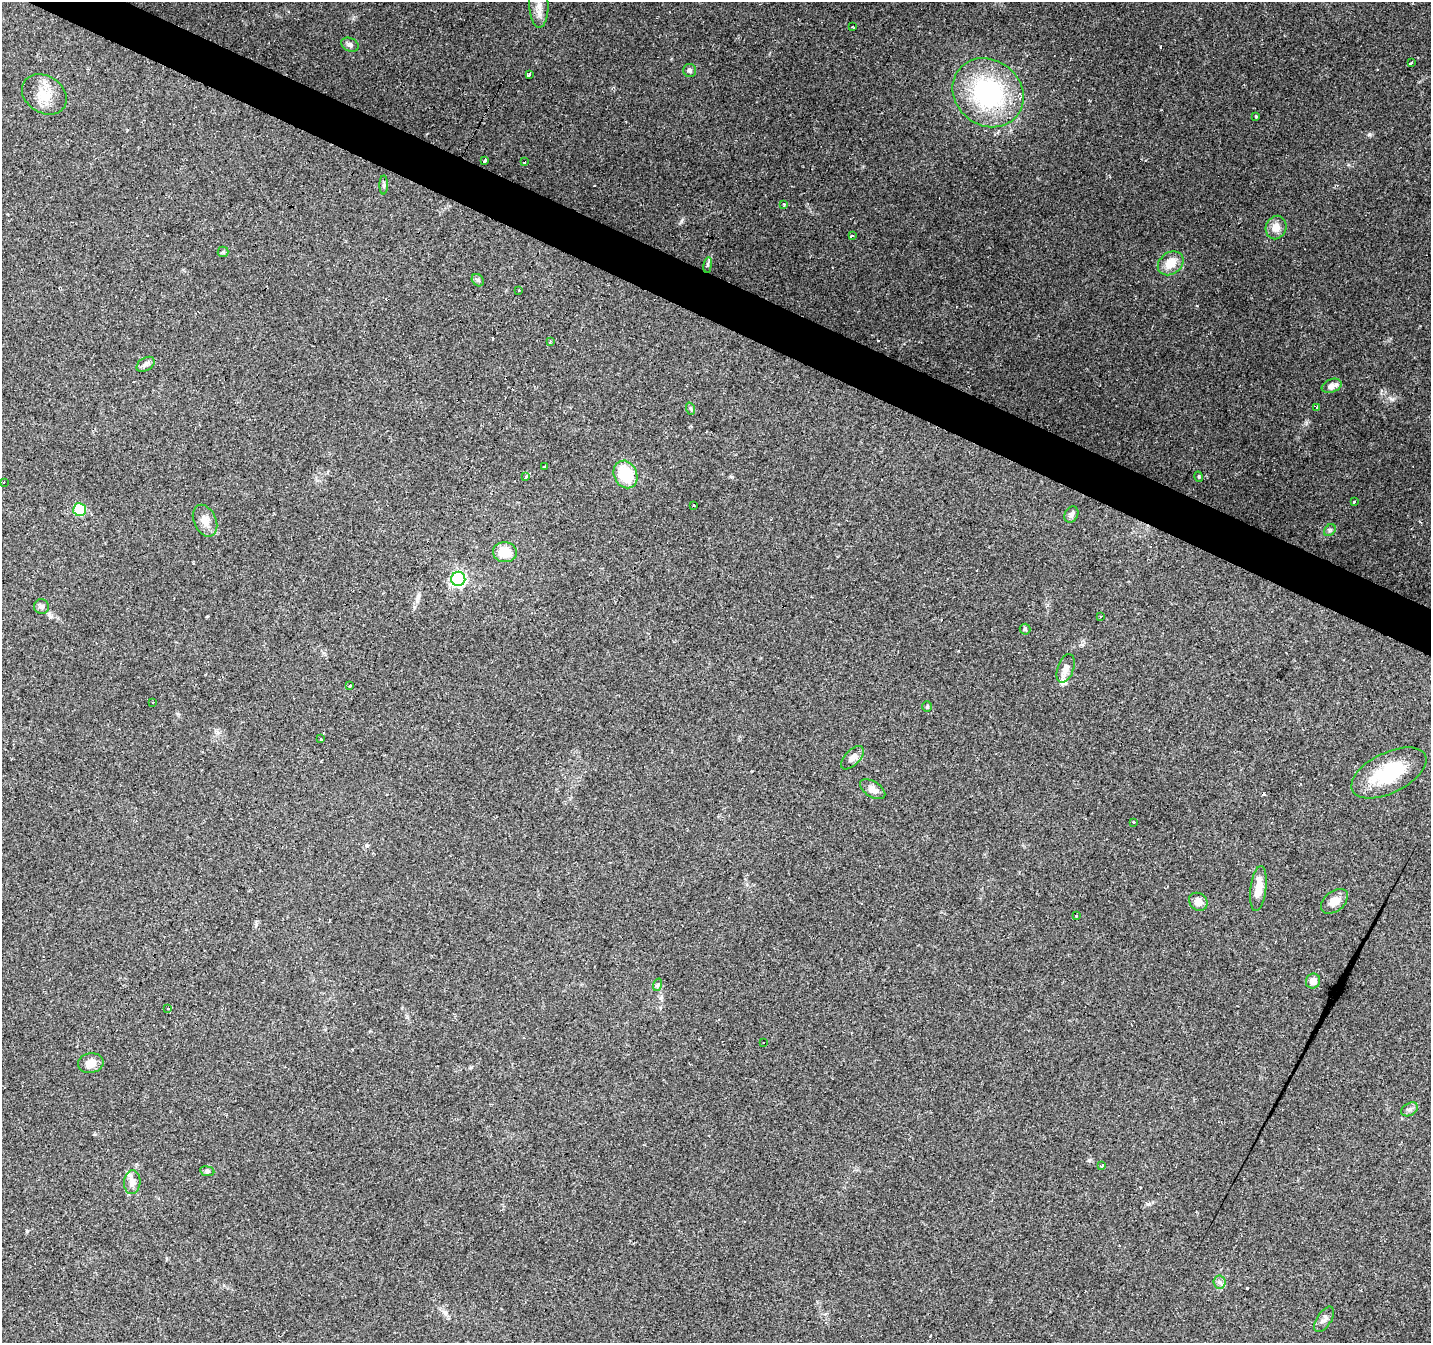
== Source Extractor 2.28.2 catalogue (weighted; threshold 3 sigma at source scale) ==
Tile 11 of 4 x 4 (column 3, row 3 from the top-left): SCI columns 2859-4287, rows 1539-2879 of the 5721 x 5825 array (HDU 1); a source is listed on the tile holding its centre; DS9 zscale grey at full resolution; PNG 1433 x 1345 px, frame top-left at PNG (2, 2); each listed source drawn as its Kron ellipse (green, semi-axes under 4 px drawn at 4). Shown black and unused: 3% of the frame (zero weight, under 2 of 3 exposures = <1% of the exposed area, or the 3 px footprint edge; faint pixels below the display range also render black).
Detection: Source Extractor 2.28.2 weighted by HDU 2 'WHT'; one run over the whole footprint, this tile lists its part. Background 0.132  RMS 0.008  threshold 0.0361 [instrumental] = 3 sigma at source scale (4.5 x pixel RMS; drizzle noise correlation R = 1.50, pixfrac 1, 0.0396/0.0396 arcsec/px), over >= 5 px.
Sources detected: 76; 8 cosmic-ray / hot-pixel residue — neither listed nor drawn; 3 inside a brighter listed object's ellipse — not listed separately; the other 65 listed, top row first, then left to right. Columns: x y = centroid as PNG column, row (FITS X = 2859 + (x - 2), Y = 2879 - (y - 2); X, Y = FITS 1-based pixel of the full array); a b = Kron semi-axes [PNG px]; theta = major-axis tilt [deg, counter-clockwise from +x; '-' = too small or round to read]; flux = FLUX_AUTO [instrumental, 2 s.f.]
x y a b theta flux
539 4 23 9 -88 11
852 27 3 2 - 1
350 45 9 6 -27 2.4
1411 63 3 3 - 1.8
690 70 6 6 - 1.7
529 74 4 3 - 7.1
988 93 37 32 -39 110
44 94 24 18 -33 17
1256 116 3 3 - 5.3
484 160 4 3 - 4.2
525 162 3 3 - 2.4
384 185 9 4 90 1.6
784 204 3 3 - 1.4
1276 228 12 10 69 7.4
852 236 3 3 - 14
223 252 5 5 - 1.1
1171 263 14 11 38 12
708 265 8 4 82 1.2
478 280 7 5 -46 1.5
519 290 3 2 - 1.4
550 341 4 3 - 1
146 364 10 6 32 2.6
1332 386 10 6 22 5.6
1316 407 3 2 - 1.1
691 409 6 4 -71 1.1
545 466 3 3 - 3.9
625 474 14 11 -66 32
525 477 4 3 - 3.6
1199 477 5 3 - 0.81
4 482 3 2 - 1
1354 502 3 3 - 2.2
693 505 3 3 - 2.7
80 510 6 6 - 47
1071 515 8 6 60 2.8
205 521 17 11 -65 7.7
1330 530 7 5 45 1.6
505 552 12 10 -4 17
458 579 7 7 - 130
41 607 7 7 - 2.2
1101 616 3 3 - 1.1
1025 629 5 5 - 1.3
1066 668 15 8 71 5.6
349 686 3 3 - 4
153 702 3 2 - 1.1
927 707 5 4 - 1.1
320 739 3 3 - 1.8
852 758 14 7 46 4.6
1389 773 41 20 26 44
873 789 14 7 -32 5.4
1134 822 3 3 - 2.9
1258 889 23 8 82 11
1334 901 15 9 39 7.1
1198 902 10 8 -40 5.6
1076 916 3 3 - 2.3
1313 981 7 7 - 5.2
657 985 6 4 72 1.1
167 1008 3 3 - 2.6
764 1042 3 2 - 1.2
91 1063 13 10 11 6.6
1410 1109 9 6 29 2.5
1102 1166 3 3 - 5.7
207 1171 7 5 -9 1.6
132 1182 12 8 87 4.8
1219 1282 6 6 - 2.2
1324 1319 14 7 56 3.3
Overlapping masked pixels (flux is a lower limit): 1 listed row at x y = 988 93
Isophote crosses this tile's border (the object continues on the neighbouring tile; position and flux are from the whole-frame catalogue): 1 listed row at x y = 539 4
Unlisted compact peaks at least as high as the median listed source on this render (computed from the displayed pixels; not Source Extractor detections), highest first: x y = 1392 399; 681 221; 1089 1160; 1148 1204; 27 1231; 445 1312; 414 607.